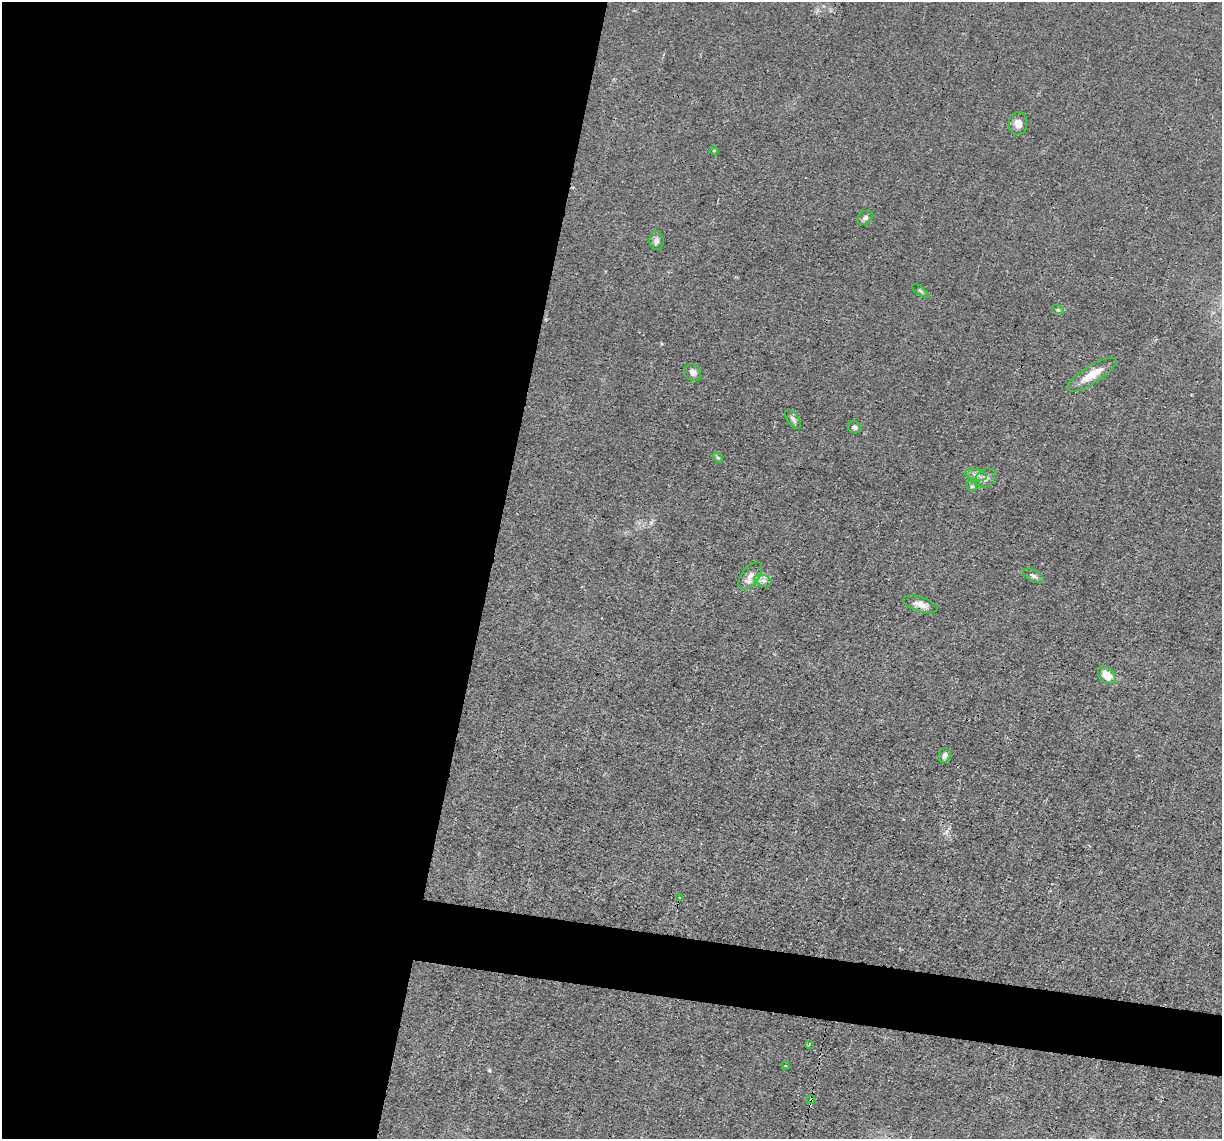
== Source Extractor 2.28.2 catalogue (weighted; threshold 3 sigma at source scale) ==
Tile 5 of 4 x 4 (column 1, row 2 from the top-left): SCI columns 1-1220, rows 2513-3649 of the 4882 x 4908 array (HDU 1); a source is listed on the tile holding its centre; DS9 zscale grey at full resolution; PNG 1224 x 1141 px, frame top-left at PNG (2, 2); each listed source drawn as its Kron ellipse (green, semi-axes under 4 px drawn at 4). Shown black and unused: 44% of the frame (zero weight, under 3 of 4 exposures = <1% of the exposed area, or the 3 px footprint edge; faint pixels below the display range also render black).
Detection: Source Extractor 2.28.2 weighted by HDU 2 'WHT'; one run over the whole footprint, this tile lists its part. Background 0.012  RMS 0.003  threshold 0.0136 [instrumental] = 3 sigma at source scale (4.5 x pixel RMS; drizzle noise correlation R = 1.50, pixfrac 1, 0.05/0.05 arcsec/px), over >= 5 px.
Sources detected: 25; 1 cosmic-ray / hot-pixel residue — neither listed nor drawn; the other 24 listed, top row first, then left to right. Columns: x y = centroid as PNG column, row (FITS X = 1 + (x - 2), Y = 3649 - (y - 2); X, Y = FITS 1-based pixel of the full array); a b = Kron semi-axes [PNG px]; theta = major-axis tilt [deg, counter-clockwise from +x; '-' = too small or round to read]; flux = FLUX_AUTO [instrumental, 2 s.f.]
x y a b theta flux
1018 124 11 9 89 2.2
714 151 4 4 - 0.3
865 218 8 6 35 0.86
657 240 9 7 87 1.2
920 291 10 4 -36 0.58
1058 310 6 4 -18 0.48
693 372 9 7 -47 1.7
1092 375 28 9 32 5.8
793 419 11 5 -55 1
854 427 7 6 - 0.85
718 458 6 4 -42 0.4
976 475 10 6 -13 1.2
986 478 11 8 35 1.5
972 486 5 4 - 0.45
750 576 16 8 53 2.3
1033 576 11 6 -26 0.98
763 581 9 5 -18 1.2
920 604 18 7 -17 2.4
1107 675 10 7 -43 4.4
945 755 7 6 - 1.3
679 898 3 2 - 0.44
809 1044 3 3 - 0.5
785 1066 3 2 - 0.29
811 1100 4 3 - 2.6
Overlapping masked pixels (flux is a lower limit): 1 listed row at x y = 811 1100